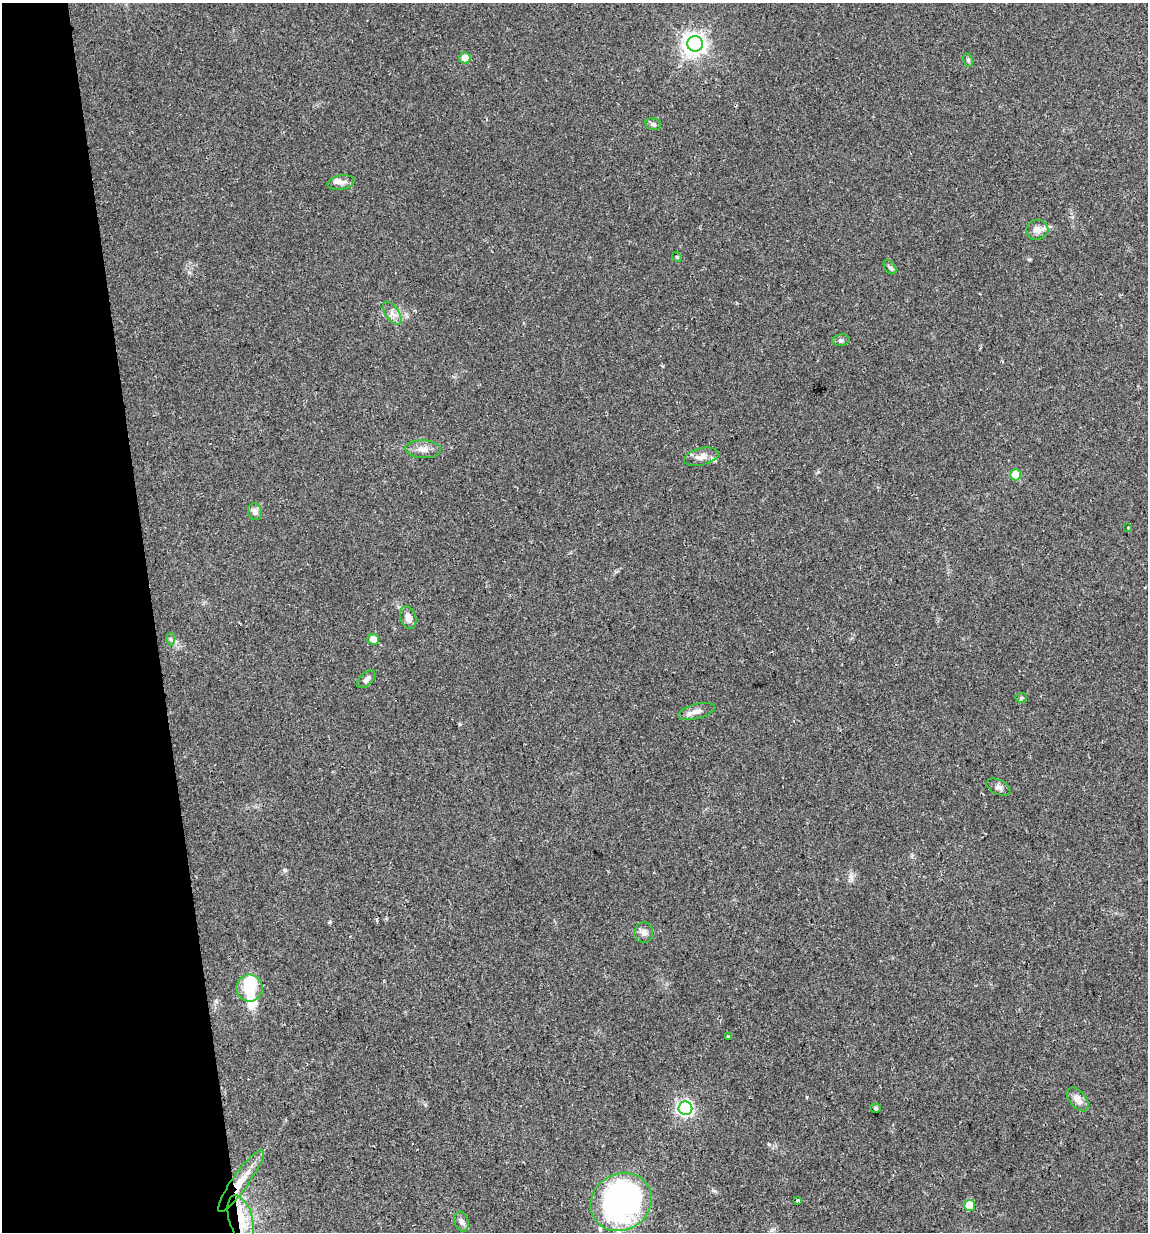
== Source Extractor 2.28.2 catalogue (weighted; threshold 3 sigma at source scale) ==
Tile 5 of 4 x 4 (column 1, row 2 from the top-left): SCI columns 37-1182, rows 2491-3720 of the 4700 x 4980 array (HDU 1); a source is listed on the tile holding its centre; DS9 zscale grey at full resolution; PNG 1150 x 1234 px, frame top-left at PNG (2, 3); each listed source drawn as its Kron ellipse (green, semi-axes under 4 px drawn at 4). Shown black and unused: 13% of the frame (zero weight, under 2 of 3 exposures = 2% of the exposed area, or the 3 px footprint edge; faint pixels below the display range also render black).
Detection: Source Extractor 2.28.2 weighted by HDU 2 'WHT'; one run over the whole footprint, this tile lists its part. Background 0.0534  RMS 0.0079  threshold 0.0354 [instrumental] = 3 sigma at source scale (4.5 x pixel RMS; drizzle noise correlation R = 1.50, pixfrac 1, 0.0396/0.0396 arcsec/px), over >= 5 px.
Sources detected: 40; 2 inside a brighter object's white glare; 2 cosmic-ray / hot-pixel residue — neither listed nor drawn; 2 inside a brighter listed object's ellipse — not listed separately; the other 34 listed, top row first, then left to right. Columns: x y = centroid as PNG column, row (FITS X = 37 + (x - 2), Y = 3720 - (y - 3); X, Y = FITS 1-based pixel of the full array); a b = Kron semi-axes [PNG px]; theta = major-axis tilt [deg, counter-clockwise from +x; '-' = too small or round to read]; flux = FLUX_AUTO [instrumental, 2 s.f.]
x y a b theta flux
695 44 8 7 - 440
465 58 5 5 - 6.9
968 60 7 4 -80 1.4
653 124 8 5 -16 1.7
341 182 13 7 10 4
1037 230 11 10 - 5.4
677 257 5 4 - 0.86
890 267 8 5 -53 1.5
392 313 13 6 -55 4.5
841 340 9 5 10 1.9
423 449 18 9 -2 6.3
701 457 18 8 13 5.5
1016 475 5 5 - 23
255 512 8 7 - 3.5
1128 527 4 2 - 0.9
408 618 12 8 -73 5.1
171 639 6 4 -88 1.2
373 639 6 5 - 6
366 679 11 6 44 2.8
1021 698 5 5 - 1.4
697 711 19 7 14 4.9
998 787 13 7 -26 3.1
644 933 10 9 - 3.7
250 988 13 13 - 20
728 1037 3 3 - 1.3
1078 1099 14 8 -50 6.1
685 1108 7 6 - 190
876 1108 5 4 - 1.3
241 1181 37 8 55 15
798 1200 4 3 - 2.7
621 1202 31 28 32 200
969 1205 5 5 - 16
241 1218 24 12 -74 20
461 1222 10 7 -71 3.1
Overlapping masked pixels (flux is a lower limit): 2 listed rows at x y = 241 1181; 241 1218
Isophote crosses this tile's border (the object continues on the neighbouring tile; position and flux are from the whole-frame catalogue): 1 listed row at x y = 621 1202
Unlisted compact peaks at least as high as the median listed source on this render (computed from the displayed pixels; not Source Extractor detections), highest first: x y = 285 870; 769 1144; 330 922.